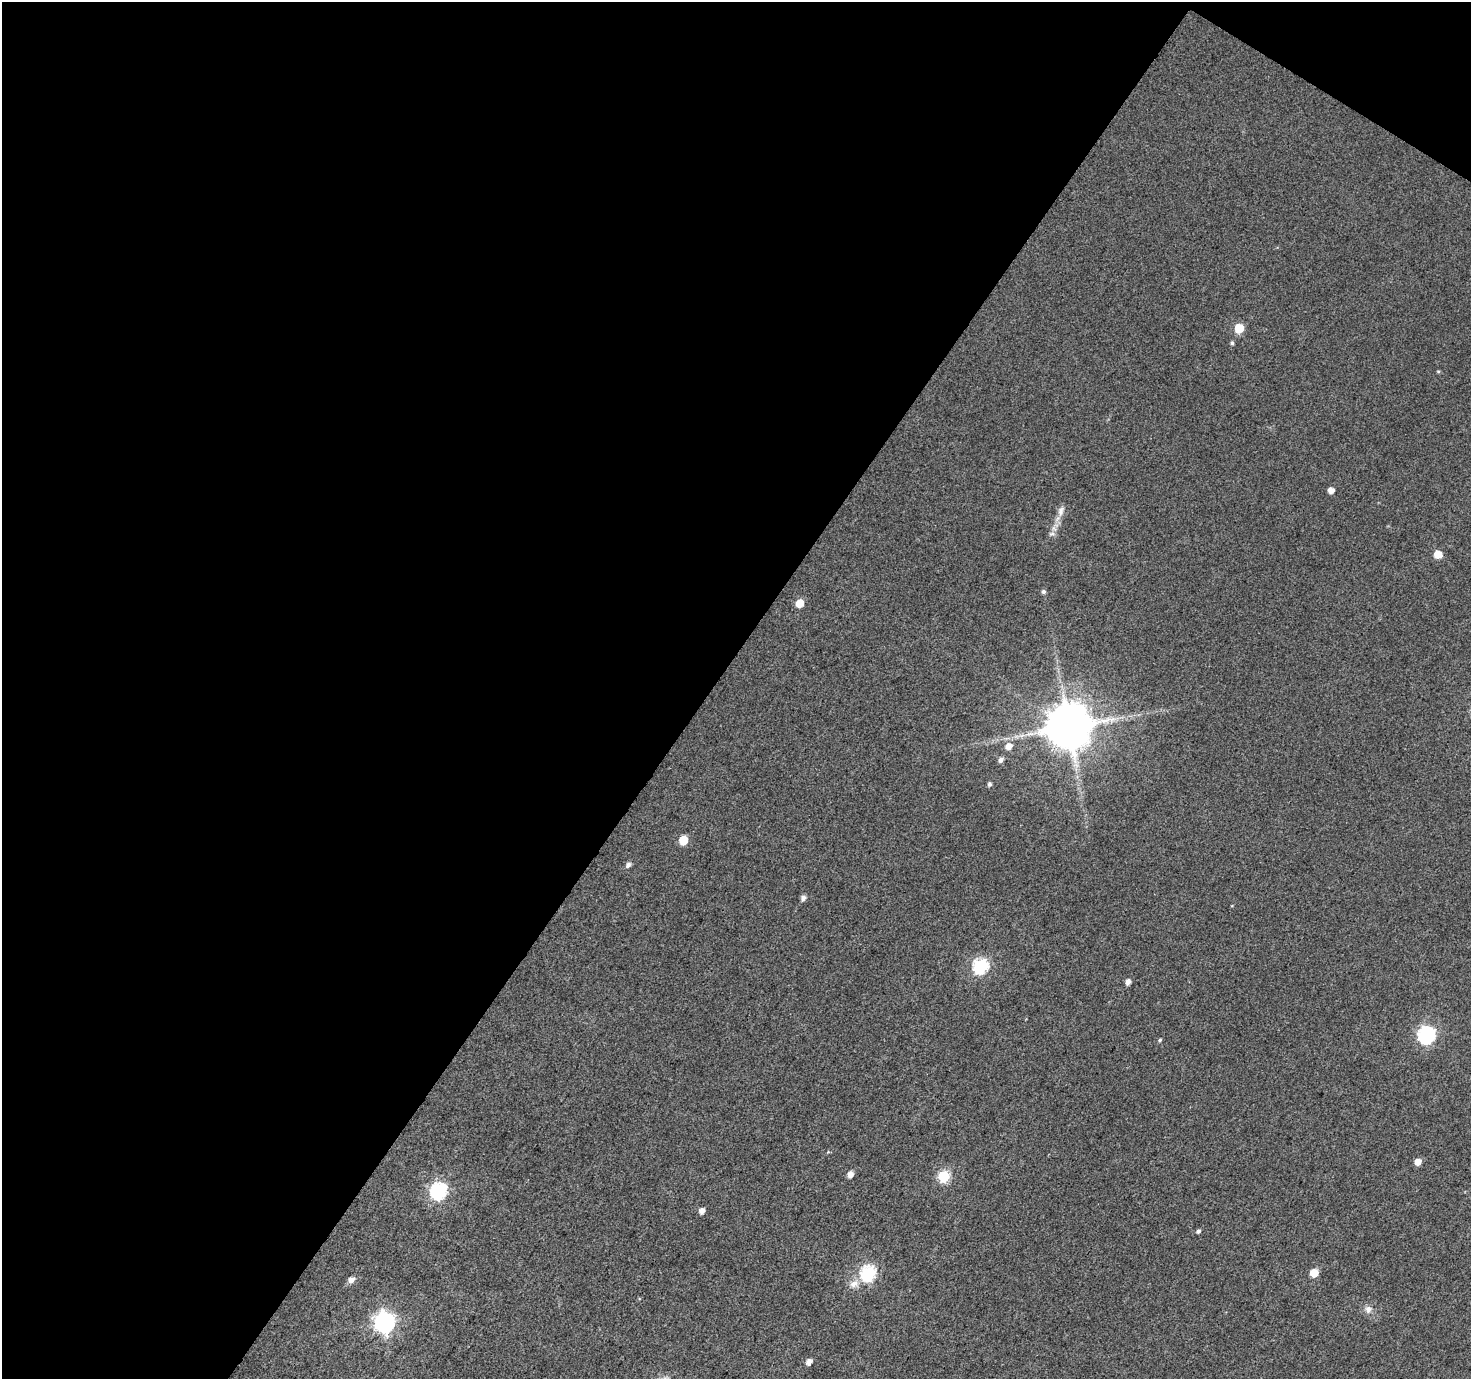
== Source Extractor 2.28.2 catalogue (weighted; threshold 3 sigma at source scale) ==
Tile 1 of 2 x 2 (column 1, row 1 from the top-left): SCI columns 2-1470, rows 1494-2870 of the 2940 x 2970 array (HDU 1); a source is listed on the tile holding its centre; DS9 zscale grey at full resolution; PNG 1473 x 1381 px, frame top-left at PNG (2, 2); no overlay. Shown black and unused: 50% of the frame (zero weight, under 3 of 4 exposures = <1% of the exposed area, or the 3 px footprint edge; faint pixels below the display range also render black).
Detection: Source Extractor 2.28.2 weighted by HDU 2 'WHT'; one run over the whole footprint, this tile lists its part. Background 0.0405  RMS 0.011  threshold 0.0493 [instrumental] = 3 sigma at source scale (4.5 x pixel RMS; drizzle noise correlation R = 1.50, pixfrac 1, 0.0396/0.0396 arcsec/px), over >= 5 px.
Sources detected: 33; all 33 listed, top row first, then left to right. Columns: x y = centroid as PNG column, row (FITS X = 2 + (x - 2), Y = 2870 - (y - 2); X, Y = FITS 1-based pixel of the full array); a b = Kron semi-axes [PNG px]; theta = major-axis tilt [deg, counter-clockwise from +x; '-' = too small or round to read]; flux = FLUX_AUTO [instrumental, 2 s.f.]
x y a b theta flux
1239 328 6 5 - 45
1232 343 5 5 - 2.1
1438 371 5 3 - 1.2
1331 490 5 5 - 7.6
1061 511 17 8 72 7.9
1052 534 9 4 0 2.6
1438 554 6 5 - 19
1043 592 6 5 - 2.6
800 603 5 5 - 23
1069 727 12 12 - 5200
1009 746 7 6 - 7.6
1001 760 6 5 - 4.2
989 784 5 4 - 2.9
683 840 6 5 - 33
628 865 6 5 - 3.8
803 898 6 5 - 4.2
981 966 7 7 - 200
1128 982 6 5 - 5.4
1426 1035 7 7 - 310
1160 1040 5 4 - 1.5
1418 1162 5 5 - 10
850 1174 6 5 - 7.4
944 1176 6 6 - 100
439 1191 7 7 - 280
702 1211 5 5 - 7.3
1198 1231 5 4 - 2.6
868 1273 7 6 - 210
1314 1273 5 5 - 25
351 1280 6 5 - 6.9
854 1284 14 9 30 8.7
1368 1309 11 8 -89 5.9
385 1322 8 8 - 560
809 1362 5 4 - 7.1